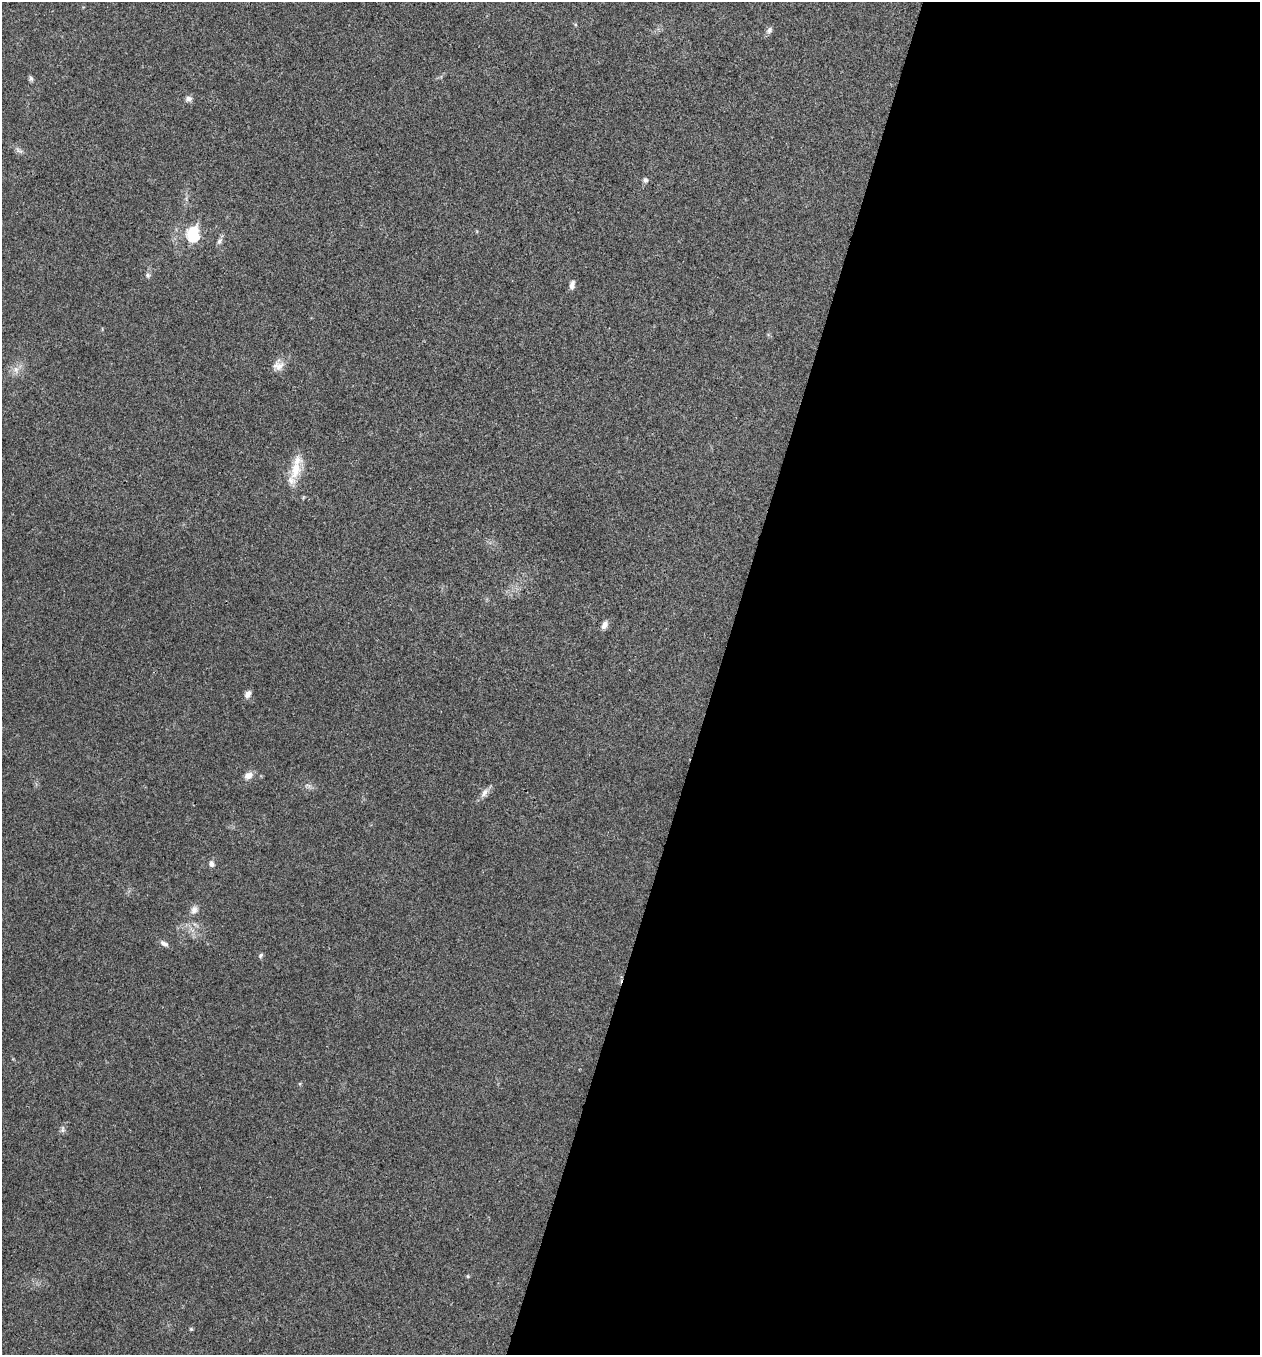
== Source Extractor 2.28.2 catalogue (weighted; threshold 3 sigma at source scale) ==
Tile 12 of 4 x 4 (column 4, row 3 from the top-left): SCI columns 3909-5166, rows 1359-2711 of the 5433 x 5419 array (HDU 1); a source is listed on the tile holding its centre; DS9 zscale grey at full resolution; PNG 1262 x 1357 px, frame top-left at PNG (2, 2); no overlay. Shown black and unused: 43% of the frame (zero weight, under 3 of 4 exposures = <1% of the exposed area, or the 3 px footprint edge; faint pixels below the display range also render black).
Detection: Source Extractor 2.28.2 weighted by HDU 2 'WHT'; one run over the whole footprint, this tile lists its part. Background 0.0239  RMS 0.0041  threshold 0.0183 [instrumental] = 3 sigma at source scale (4.5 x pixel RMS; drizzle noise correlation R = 1.50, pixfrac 1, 0.05/0.05 arcsec/px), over >= 5 px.
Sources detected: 23; all 23 listed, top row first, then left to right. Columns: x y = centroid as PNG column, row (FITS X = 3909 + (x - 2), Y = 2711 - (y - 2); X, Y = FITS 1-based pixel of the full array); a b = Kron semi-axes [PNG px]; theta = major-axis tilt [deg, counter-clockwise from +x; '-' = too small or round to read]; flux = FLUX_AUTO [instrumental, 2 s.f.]
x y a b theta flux
769 30 9 7 61 1.3
31 79 7 5 -74 0.86
189 99 8 6 4 1.5
19 151 11 3 -11 0.87
645 180 6 6 - 1
193 234 7 6 - 40
219 241 9 6 67 1.3
148 275 7 6 - 0.98
572 285 10 6 80 1.6
278 366 16 11 10 3.3
16 369 8 6 -71 1.8
295 470 27 14 78 9
604 625 11 6 64 2
248 694 9 7 57 1.9
248 775 10 8 24 2.7
484 793 15 7 59 2.2
211 864 7 6 - 1.6
194 910 10 9 - 2.1
164 943 12 6 -25 1.4
261 955 7 5 59 0.69
63 1129 11 4 85 0.96
468 1276 5 4 - 0.46
191 1329 5 4 - 0.47